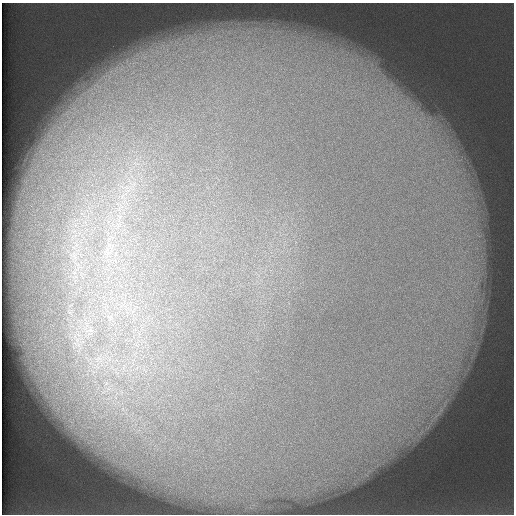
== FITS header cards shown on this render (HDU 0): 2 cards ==
NAXIS1  =                  512 /
NAXIS2  =                  512 /

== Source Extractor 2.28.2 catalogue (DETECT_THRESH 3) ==
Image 512 x 512 px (HDU 0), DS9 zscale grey, 1 PNG px = 1 image px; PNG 516 x 516 px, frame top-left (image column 1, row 512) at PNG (2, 3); no overlay
Background 120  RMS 5.9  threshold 17.6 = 3 sigma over >= 5 px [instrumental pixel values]
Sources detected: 7; all 7 listed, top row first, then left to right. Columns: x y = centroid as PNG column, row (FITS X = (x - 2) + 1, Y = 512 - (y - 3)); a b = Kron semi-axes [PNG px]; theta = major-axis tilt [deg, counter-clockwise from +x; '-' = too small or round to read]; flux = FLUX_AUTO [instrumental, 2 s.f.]
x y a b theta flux
75 225 8 4 -71 1500
118 225 24 11 75 12000
108 251 25 17 58 15000
89 330 16 7 6 3900
78 345 11 6 -68 2700
99 359 16 14 45 8700
83 512 13 5 -14 2400